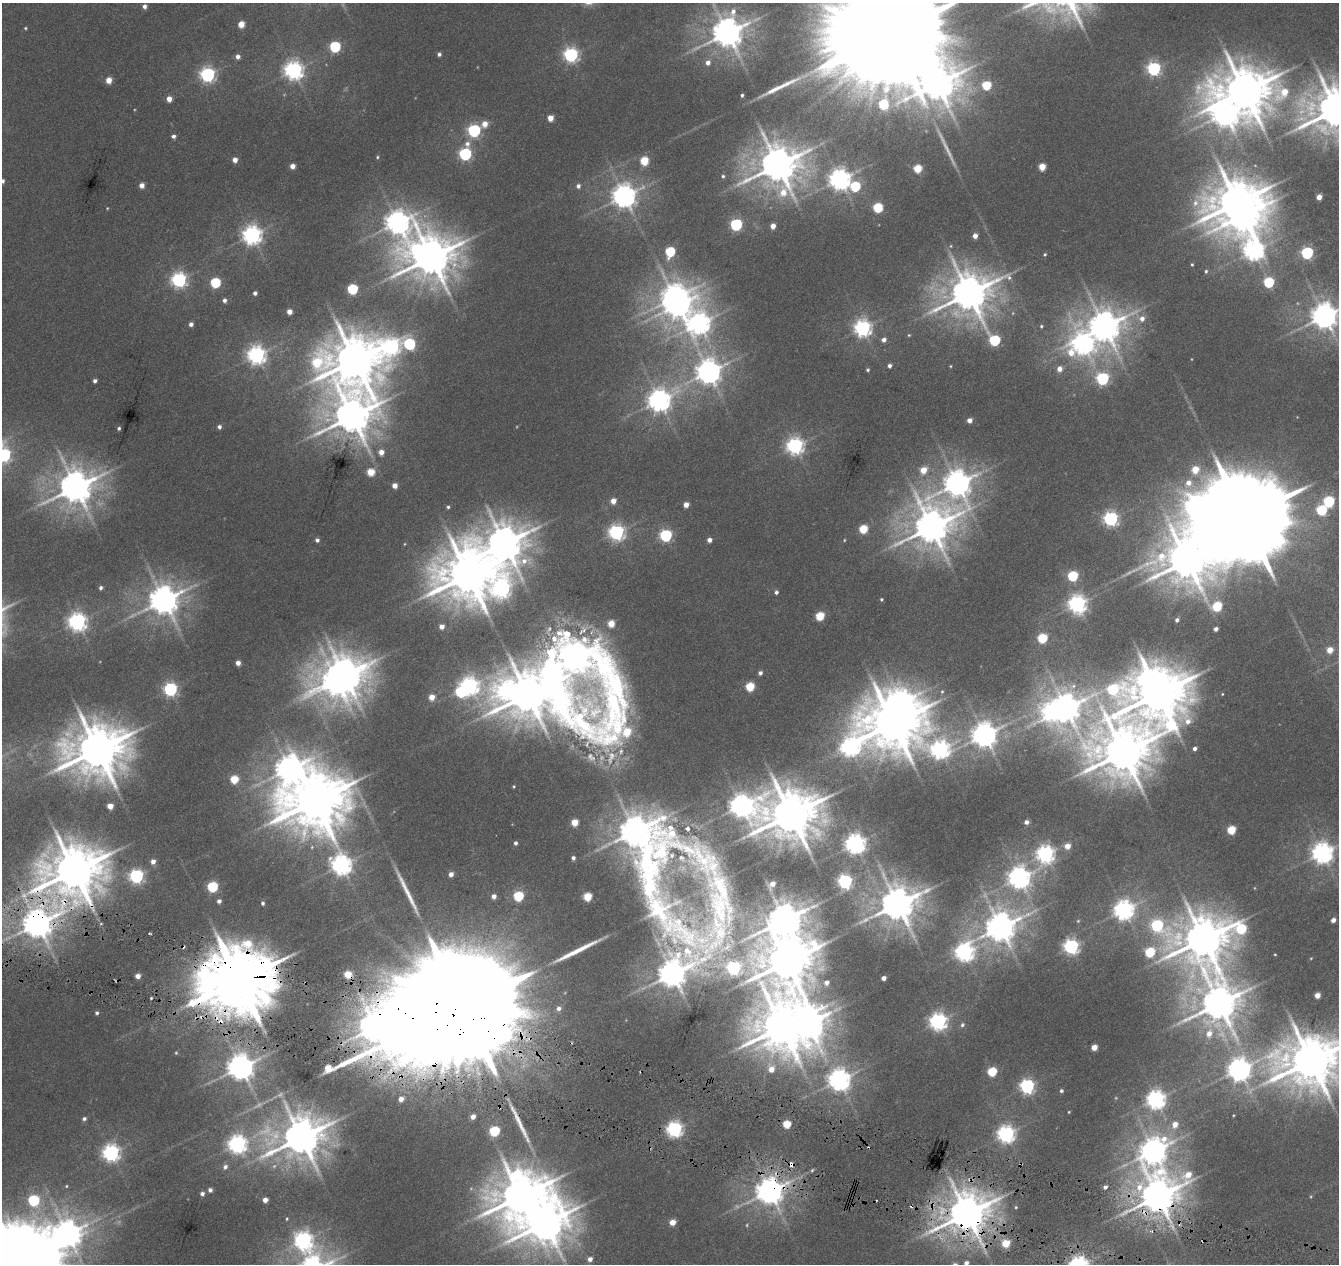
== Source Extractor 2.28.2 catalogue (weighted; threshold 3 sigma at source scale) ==
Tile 6 of 4 x 4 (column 2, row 2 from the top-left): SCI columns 1348-2684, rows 2810-4071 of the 5359 x 5555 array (HDU 1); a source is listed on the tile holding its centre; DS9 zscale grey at full resolution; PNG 1341 x 1266 px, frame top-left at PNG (2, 3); no overlay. Shown black and unused: <1% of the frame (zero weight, under 3 of 6 exposures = <1% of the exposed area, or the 3 px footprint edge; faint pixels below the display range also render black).
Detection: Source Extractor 2.28.2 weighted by HDU 2 'WHT'; one run over the whole footprint, this tile lists its part. Background 0.0186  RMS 0.0027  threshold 0.0111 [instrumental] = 3 sigma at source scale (4.09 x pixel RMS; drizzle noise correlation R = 1.36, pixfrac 0.8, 0.0396/0.0396 arcsec/px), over >= 5 px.
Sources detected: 296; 6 too faint to see at this stretch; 15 inside a brighter object's white glare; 3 cosmic-ray / hot-pixel residue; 4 long thin detections or spike segments (spike, bleed or trail) — not listed; the other 268 listed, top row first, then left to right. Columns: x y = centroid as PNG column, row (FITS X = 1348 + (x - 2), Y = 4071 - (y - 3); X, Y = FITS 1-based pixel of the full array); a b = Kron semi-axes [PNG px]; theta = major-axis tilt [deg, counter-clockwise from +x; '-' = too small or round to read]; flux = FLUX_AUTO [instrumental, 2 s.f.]
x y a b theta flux
144 6 5 4 - 0.87
241 24 5 4 - 3.4
25 28 3 3 - 0.22
727 33 10 9 - 430
891 33 51 27 68 17000
335 46 6 5 - 20
439 54 4 4 - 0.62
571 55 6 6 - 64
238 56 5 5 - 0.98
708 62 6 6 - 1.3
1154 69 6 6 - 54
294 70 7 7 - 120
207 74 6 6 - 66
109 80 5 4 - 2.7
937 84 10 10 - 590
986 85 5 5 - 11
1244 91 18 14 -14 1100
742 95 3 3 - 0.35
169 99 5 4 - 2.1
883 104 6 5 - 12
1336 109 15 13 15 940
1225 113 16 10 -39 280
550 118 5 4 - 2.8
485 124 6 6 - 2.4
474 130 6 6 - 41
173 136 4 4 - 0.71
465 154 7 6 - 36
377 157 4 4 - 0.26
235 160 4 4 - 1.7
644 161 5 5 - 8.3
778 165 12 12 - 690
292 166 4 4 - 1.7
1042 167 5 4 - 4.7
917 168 5 5 - 7.8
723 176 5 5 - 0.42
840 179 7 7 - 170
2 181 4 4 - 0.66
142 185 4 4 - 1.7
578 186 6 5 - 0.83
855 186 6 6 - 15
624 196 8 8 - 230
1319 197 4 4 - 1.9
1195 203 10 8 67 1.7
1237 203 17 12 28 890
878 207 5 5 - 14
107 208 4 3 - 0.17
398 222 12 11 - 230
736 224 6 5 - 31
773 226 4 4 - 1.9
252 235 7 7 - 120
975 236 4 4 - 1.6
951 246 5 3 - 0.24
1253 251 13 10 -77 140
670 252 6 5 - 16
1307 253 6 5 - 34
1045 254 4 4 - 0.29
431 257 14 11 38 810
1192 264 3 3 - 0.27
1206 271 5 4 - 0.38
179 280 6 6 - 68
215 282 5 5 - 16
1269 282 5 5 - 18
352 289 5 5 - 17
255 293 4 4 - 0.79
969 293 13 11 31 720
224 300 5 4 - 0.81
678 305 9 7 30 260
289 312 4 4 - 1.8
1324 316 8 8 - 300
1142 319 7 7 - 1.5
699 323 13 10 -79 170
191 324 4 4 - 0.9
1041 326 5 4 - 0.32
1104 327 10 10 - 480
862 328 6 6 - 99
909 335 4 4 - 0.26
884 340 5 5 - 1.1
995 340 7 6 - 22
409 344 7 6 - 25
1083 344 10 10 - 160
391 347 12 11 - 80
257 355 7 7 - 120
355 360 19 15 9 1200
889 366 4 4 - 0.8
950 366 4 3 - 0.19
1059 369 6 5 - 1.8
868 370 4 4 - 0.4
708 372 8 8 - 250
1102 378 6 6 - 37
95 381 4 4 - 0.7
659 400 8 7 - 200
352 416 15 13 46 680
969 420 4 4 - 1.8
219 427 5 5 - 0.75
119 428 4 4 - 0.45
795 446 7 6 - 93
381 452 5 5 - 2
4 455 7 6 - 52
923 470 6 5 - 3.7
1195 470 6 5 - 5.1
371 472 5 5 - 6.3
957 483 10 10 - 320
1188 483 8 7 - 2.2
395 486 4 4 - 1.9
76 487 11 10 - 540
613 501 5 4 - 2.3
1329 501 6 5 - 23
686 505 4 4 - 2.2
448 507 4 4 - 0.44
1321 510 6 5 - 17
1244 518 30 22 62 6900
1111 519 6 6 - 66
931 527 13 12 - 610
863 529 5 5 - 8.8
616 532 6 6 - 81
666 535 6 6 - 34
317 540 5 4 - 0.7
709 540 4 4 - 1.3
844 540 4 3 - 0.19
504 543 13 12 - 650
1187 561 14 14 - 790
468 575 17 16 - 1200
1073 576 5 5 - 17
101 588 4 4 - 0.55
502 589 18 12 58 88
776 592 5 4 - 0.59
881 599 4 4 - 0.29
164 600 9 9 - 390
1077 604 7 7 - 110
1217 606 6 5 - 14
820 616 5 5 - 9.2
1177 620 4 4 - 0.66
77 622 7 7 - 120
611 624 5 5 - 4.5
441 626 4 4 - 1.6
1216 629 4 4 - 0.92
1042 638 5 5 - 15
1330 650 5 5 - 3.1
575 657 94 38 -59 370
238 663 4 4 - 1.4
760 673 4 4 - 0.77
344 675 12 11 - 550
469 686 9 7 -33 110
750 687 5 5 - 9.9
170 689 6 6 - 52
942 692 5 4 - 0.32
1158 693 20 15 -7 1300
527 695 25 14 -25 930
432 697 5 5 - 2.9
1066 708 9 8 - 400
893 723 14 13 - 1300
984 735 8 8 - 270
850 747 18 11 58 120
1195 748 4 4 - 0.83
940 749 20 13 -24 130
97 750 17 14 12 1200
1123 752 24 17 -86 1100
611 757 20 8 70 2.6
290 769 14 11 43 310
234 779 5 5 - 8.1
315 801 19 15 25 1500
110 806 4 4 - 3.1
741 806 11 9 -12 210
791 814 14 13 - 1200
575 822 5 5 - 4.8
1026 822 5 4 - 1.1
688 829 5 4 - 0.47
1231 830 5 5 - 9.6
640 838 106 35 -55 570
515 843 4 4 - 0.64
855 844 7 7 - 160
1067 846 5 5 - 2.6
1322 853 7 7 - 170
1045 854 7 7 - 100
573 858 4 4 - 0.71
153 861 5 5 - 1.4
341 865 11 7 -71 160
74 871 17 15 19 1200
451 874 4 4 - 1.4
136 876 6 6 - 58
1019 878 7 7 - 190
845 882 6 6 - 60
772 884 4 4 - 1.8
212 887 5 5 - 19
494 896 4 4 - 1.3
518 896 5 5 - 16
587 896 5 5 - 8.6
219 901 4 4 - 0.87
263 903 4 4 - 0.49
898 904 11 10 - 630
1124 910 7 7 - 150
784 920 11 9 35 620
1333 920 4 4 - 1.4
1078 921 5 4 - 0.24
37 924 9 9 - 410
1157 925 26 12 -57 35
1000 927 10 9 - 440
1241 929 15 12 -14 20
149 934 3 2 - 0.27
1203 939 14 13 - 920
727 947 16 9 47 2.6
1071 947 6 6 - 72
964 952 8 7 - 110
1150 952 6 5 - 14
1275 954 4 2 - 0.17
1311 958 4 3 - 0.18
787 962 16 13 49 1100
734 968 6 6 - 53
672 974 11 8 34 380
138 976 4 4 - 1.8
884 978 4 4 - 1.2
239 980 21 19 23 2600
827 982 5 5 - 1.4
1317 995 4 4 - 2.4
151 998 3 3 - 0.28
1219 1003 13 11 88 670
463 1005 65 25 69 25000
559 1008 5 5 - 1
97 1013 4 4 - 0.42
220 1021 9 8 - 2
938 1021 7 6 - 110
962 1025 6 5 - 0.53
782 1027 14 12 -87 1000
1209 1033 8 7 - 1.9
1094 1047 5 4 - 3.1
176 1053 4 4 - 0.24
1311 1061 18 15 11 1200
241 1067 8 8 - 310
771 1069 7 7 - 2.7
1239 1069 7 7 - 230
992 1072 5 5 - 12
839 1080 7 7 - 200
1027 1086 6 6 - 66
1061 1091 4 4 - 0.49
401 1099 4 4 - 1.6
1156 1099 7 7 - 130
1069 1112 4 3 - 0.2
473 1117 4 4 - 1.4
84 1119 5 5 - 0.58
787 1124 5 5 - 8.6
1175 1124 6 6 - 2.3
674 1129 6 6 - 71
494 1131 5 5 - 17
1006 1134 7 6 - 110
301 1138 13 11 36 780
237 1144 7 7 - 120
1153 1151 11 9 62 320
111 1153 7 7 - 100
791 1165 7 6 - 1.3
225 1167 7 6 - 0.93
66 1186 4 4 - 0.23
1105 1187 5 4 - 0.72
210 1190 5 5 - 0.87
770 1191 8 8 - 350
202 1194 5 5 - 0.8
520 1196 18 14 43 980
1158 1196 15 10 36 650
33 1200 6 6 - 22
265 1200 4 4 - 1.6
1016 1207 4 4 - 0.23
967 1214 12 11 - 780
672 1222 5 4 - 3.2
545 1223 17 13 42 790
303 1241 9 7 -52 100
1006 1243 5 5 - 7.6
590 1259 5 5 - 1.3
966 1263 5 4 - 0.98
19 1264 24 23 - 4400
Overlapping masked pixels (flux is a lower limit): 9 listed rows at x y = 74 871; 37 924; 239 980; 463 1005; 220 1021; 791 1165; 770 1191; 1158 1196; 967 1214
Isophote crosses this tile's border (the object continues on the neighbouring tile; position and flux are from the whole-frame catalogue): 8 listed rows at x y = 891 33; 1336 109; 2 181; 1324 316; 4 455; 1311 1061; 966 1263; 19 1264